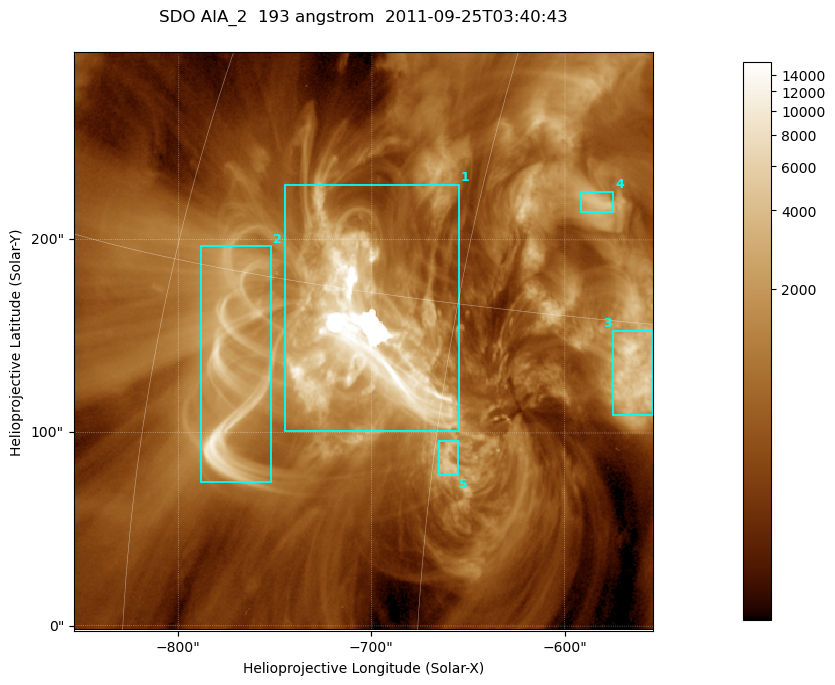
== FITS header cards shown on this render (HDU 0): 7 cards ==
TELESCOP= 'SDO     '           /
INSTRUME= 'AIA_2   '           /
WAVELNTH=                  193 /
WAVEUNIT= 'angstrom'           /
DATE-OBS= '2011-09-25T03:40:43.84' /
CTYPE1  = 'HPLN-TAN'           /
CTYPE2  = 'HPLT-TAN'           /

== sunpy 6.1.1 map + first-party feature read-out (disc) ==
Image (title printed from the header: SDO AIA_2  193 angstrom  2011-09-25T03:40:43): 499 x 499 px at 0.601 arcsec/px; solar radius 957 arcsec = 1592 px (partial field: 3.1% of the solar disc is inside the frame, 100% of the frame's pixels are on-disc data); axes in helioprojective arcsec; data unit not stated in the header (colour bar unlabelled)
Orientation: roll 0.0577 deg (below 1 deg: not rotated)
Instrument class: DISC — disc imager (sunpy class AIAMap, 193 A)
Bright regions (active regions / flare kernels): reference = the on-disc median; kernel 5 px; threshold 5 sigma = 2248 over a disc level ~668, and >= 1.15x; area >= 249 px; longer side >= 6 px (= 3.6 arcsec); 5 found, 5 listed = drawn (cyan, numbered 1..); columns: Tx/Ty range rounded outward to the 2 arcsec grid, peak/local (2 s.f.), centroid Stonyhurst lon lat
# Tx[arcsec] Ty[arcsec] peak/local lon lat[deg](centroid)
1 -746..-654 100..230 25 -49 +14
2 -788..-752 74..198 17 -55 +12
3 -576..-554 108..154 11 -37 +13
4 -592..-574 214..226 6.2 -40 +19
5 -666..-654 78..96 6.7 -44 +10